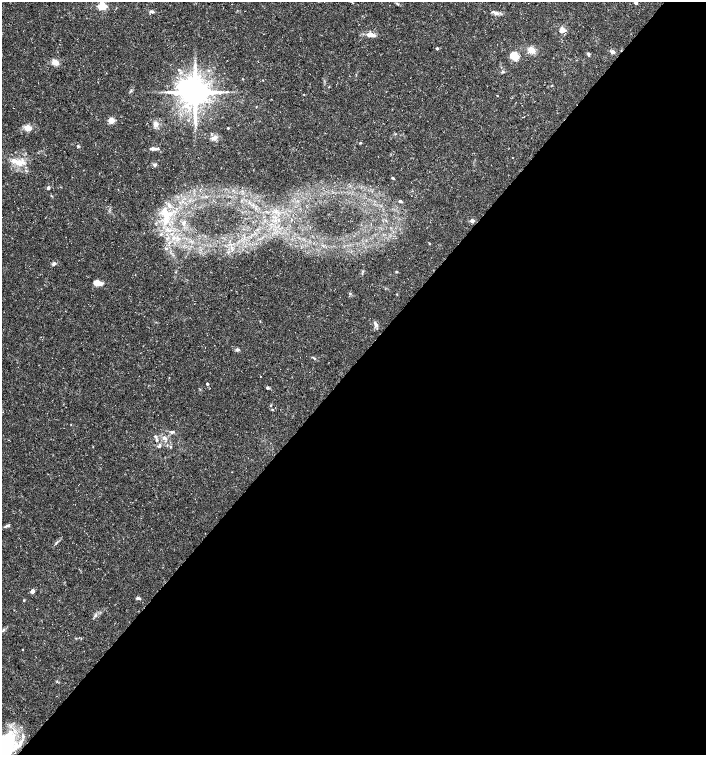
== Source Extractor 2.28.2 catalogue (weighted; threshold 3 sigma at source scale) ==
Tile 12 of 4 x 4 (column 4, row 3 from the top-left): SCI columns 4391-5798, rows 1513-3017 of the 6027 x 6026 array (HDU 1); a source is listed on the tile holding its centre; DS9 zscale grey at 2 x 2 block average (1 PNG px = mean of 2 x 2 image px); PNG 708 x 757 px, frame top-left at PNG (2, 2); no overlay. Shown black and unused: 52% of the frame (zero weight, under 3 of 5 exposures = <1% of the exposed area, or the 3 px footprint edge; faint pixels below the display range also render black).
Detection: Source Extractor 2.28.2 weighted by HDU 2 'WHT'; one run over the whole footprint, this tile lists its part. Background 0.0289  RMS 0.0022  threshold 0.00999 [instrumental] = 3 sigma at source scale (4.5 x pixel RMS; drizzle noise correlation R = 1.50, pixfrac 1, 0.0396/0.0396 arcsec/px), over >= 5 px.
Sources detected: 74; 8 inside a brighter listed object's ellipse — not listed separately; the other 66 listed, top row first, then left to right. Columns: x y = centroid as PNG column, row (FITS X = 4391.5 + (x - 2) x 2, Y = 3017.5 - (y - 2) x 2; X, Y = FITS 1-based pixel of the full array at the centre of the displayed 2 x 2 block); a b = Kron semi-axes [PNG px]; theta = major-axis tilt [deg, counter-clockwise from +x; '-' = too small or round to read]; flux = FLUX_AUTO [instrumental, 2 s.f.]
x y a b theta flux
636 3 4 3 - 0.83
397 4 4 2 - 0.41
102 6 3 3 - 35
152 12 5 4 - 1.1
496 13 8 4 -10 1.8
563 30 7 5 8 3.1
371 35 11 5 -10 3.3
437 49 3 3 - 0.64
531 50 8 7 - 4.4
612 52 7 5 -25 1.5
588 54 4 3 - 0.88
514 56 9 7 -40 7.2
55 62 8 6 -24 3.4
179 70 4 3 - 0.71
208 70 3 2 - 0.45
503 72 4 4 - 0.66
263 80 3 2 - 0.22
131 91 3 2 - 0.51
195 92 7 7 - 1100
226 92 3 2 - 0.35
304 94 2 2 - 0.28
497 95 2 2 - 0.22
111 120 3 3 - 12
156 124 7 6 - 2.4
195 124 6 2 -67 1
28 128 11 7 -12 3.3
228 128 2 2 - 0.48
214 138 8 6 31 2.3
360 143 4 3 - 0.48
78 146 3 3 - 0.49
152 149 7 3 -2 1.5
19 162 12 6 -1 5.2
155 165 5 4 - 0.92
393 178 4 2 - 0.54
48 188 4 3 - 0.91
400 201 3 2 - 1.5
166 216 32 9 -74 16
472 221 3 3 - 2.7
184 222 5 4 - 1.3
161 234 4 3 - 0.81
429 244 2 2 - 0.29
166 248 4 3 - 0.78
54 263 6 4 44 1
396 272 3 3 - 0.53
97 283 8 5 -13 5.8
350 294 3 3 - 0.54
397 294 4 2 - 0.25
376 325 6 5 - 1.8
237 350 5 4 - 1.1
207 384 2 2 - 0.88
267 388 4 3 - 0.79
271 405 3 2 - 0.3
272 410 4 2 - 0.38
172 432 5 3 - 0.99
155 436 4 3 - 0.75
164 438 7 4 -23 2.1
159 446 5 4 - 0.85
171 447 3 3 - 0.37
7 526 7 3 19 1.1
56 543 5 2 - 0.61
32 591 4 3 - 2.3
138 598 5 4 - 0.81
24 600 3 2 - 0.35
95 616 3 3 - 0.6
3 630 5 3 - 0.64
2 751 42 15 59 52
Isophote crosses this tile's border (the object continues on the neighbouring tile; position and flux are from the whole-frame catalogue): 2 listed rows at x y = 636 3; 2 751
Diffuse or blended objects may show on this block-average render without a row.